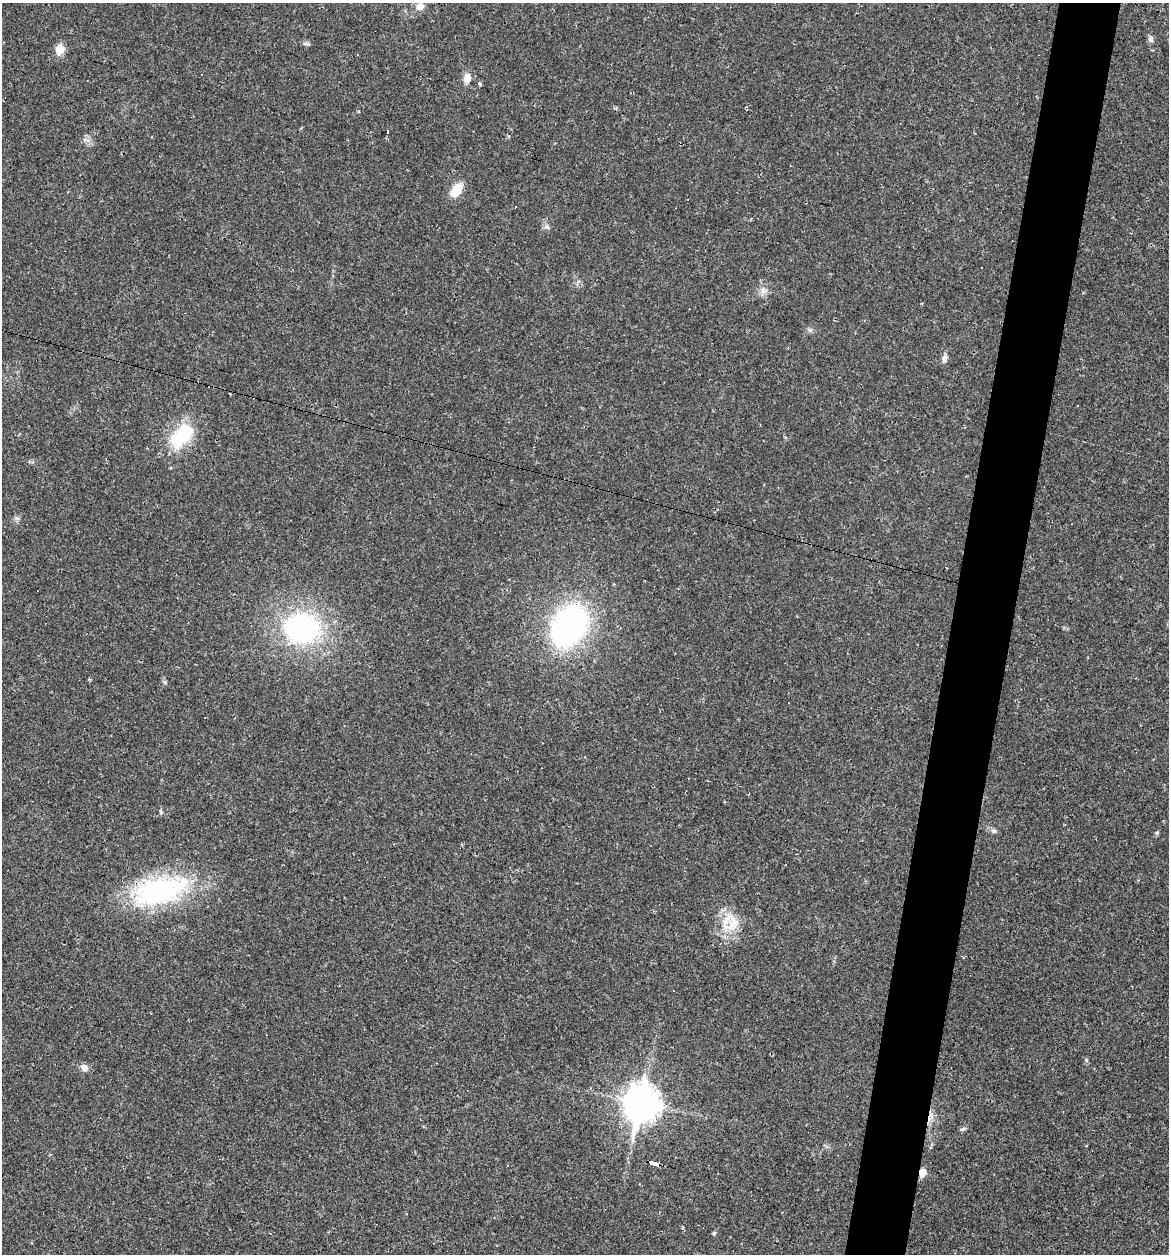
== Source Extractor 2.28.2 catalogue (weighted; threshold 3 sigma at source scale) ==
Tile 10 of 4 x 4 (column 2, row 3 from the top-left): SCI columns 1444-2610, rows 1324-2575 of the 5079 x 5086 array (HDU 1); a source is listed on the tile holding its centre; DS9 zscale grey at full resolution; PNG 1171 x 1256 px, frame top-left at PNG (2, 3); no overlay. Shown black and unused: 5% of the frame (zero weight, under 2 of 3 exposures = <1% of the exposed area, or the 3 px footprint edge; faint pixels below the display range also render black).
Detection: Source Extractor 2.28.2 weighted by HDU 2 'WHT'; one run over the whole footprint, this tile lists its part. Background 0.0227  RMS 0.0044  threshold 0.0197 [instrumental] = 3 sigma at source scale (4.5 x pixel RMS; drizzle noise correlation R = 1.50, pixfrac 1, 0.05/0.05 arcsec/px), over >= 5 px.
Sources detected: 42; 10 cosmic-ray / hot-pixel residue — not listed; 1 inside a brighter listed object's ellipse — not listed separately; the other 31 listed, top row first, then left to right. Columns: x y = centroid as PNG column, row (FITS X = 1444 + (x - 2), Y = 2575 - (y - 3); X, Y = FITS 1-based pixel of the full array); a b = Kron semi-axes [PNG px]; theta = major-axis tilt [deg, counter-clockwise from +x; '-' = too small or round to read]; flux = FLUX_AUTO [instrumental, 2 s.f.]
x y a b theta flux
420 6 9 8 - 3.5
1151 39 8 7 - 1.2
307 44 10 4 0 0.89
59 49 10 8 77 5.8
357 55 3 2 - 0.52
467 78 12 9 85 3.9
479 84 5 4 - 0.91
86 140 12 3 -10 1.2
456 190 15 9 56 9
515 207 3 3 - 0.84
547 227 7 7 - 1.3
982 267 3 2 - 0.64
763 290 10 8 -82 2.5
944 358 13 6 79 1.8
181 436 31 18 48 27
17 518 8 5 -44 0.95
569 625 38 26 60 120
301 628 48 39 -5 72
90 679 5 3 - 0.46
165 682 7 4 -71 0.73
160 812 8 3 -71 0.65
994 831 8 6 -23 1.3
1157 833 5 5 - 0.62
159 891 74 33 14 65
728 920 37 17 64 11
84 1067 9 7 -37 2.6
641 1103 15 12 80 710
963 1129 8 3 19 0.77
655 1164 9 4 -14 79
923 1172 6 5 - 8.8
714 1233 5 4 - 0.77
Overlapping masked pixels (flux is a lower limit): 3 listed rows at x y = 159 891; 655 1164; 923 1172